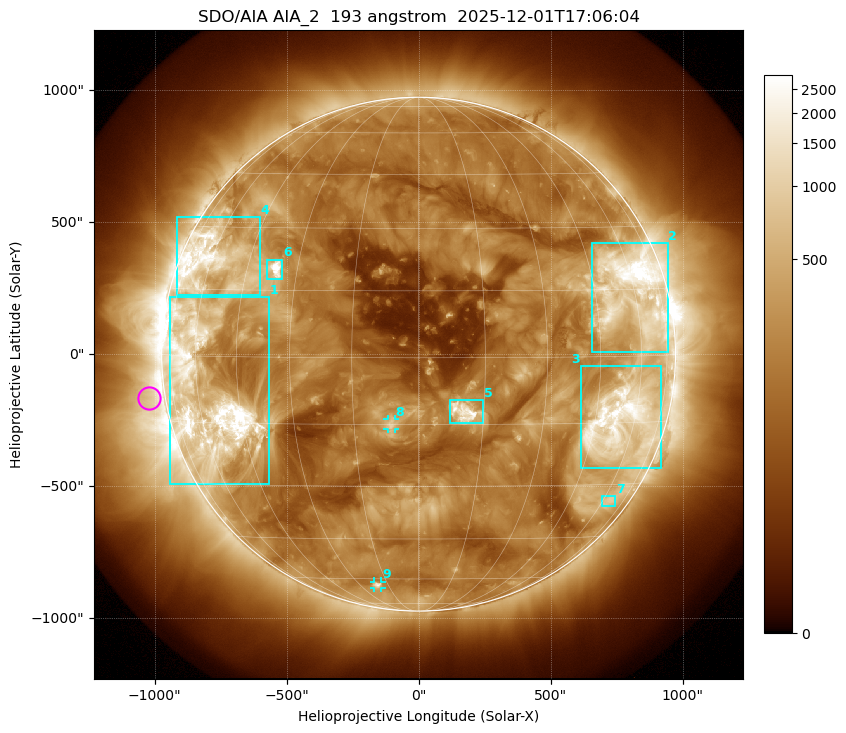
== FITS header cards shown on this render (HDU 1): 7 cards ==
TELESCOP= 'SDO/AIA '           / For AIA: SDO/AIA
INSTRUME= 'AIA_2   '           / For AIA: AIA_ATA1, AIA_ATA2, AIA_ATA3 or AIA_AT
WAVELNTH=                  193 / [angstrom] Wavelength
WAVEUNIT= 'angstrom'           / Wavelength unit: angstrom
DATE-OBS= '2025-12-01T17:06:04.843' / [ISO] Date when observation started; ISO 8
CTYPE1  = 'HPLN-TAN'           / CTYPE1: HPLN
CTYPE2  = 'HPLT-TAN'           / CTYPE2: HPLT

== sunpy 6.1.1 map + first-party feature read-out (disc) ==
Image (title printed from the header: SDO/AIA AIA_2  193 angstrom  2025-12-01T17:06:04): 1024 x 1024 px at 2.4 arcsec/px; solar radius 973 arcsec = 406 px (full disc in frame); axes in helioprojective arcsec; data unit not stated in the header (colour bar unlabelled)
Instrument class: DISC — disc imager (sunpy class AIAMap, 193 A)
Bright regions (active regions / flare kernels): reference = the median radial profile (limb darkening/brightening removed); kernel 9 px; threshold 5 sigma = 514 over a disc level ~190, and >= 1.15x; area >= 12 px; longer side >= 10 px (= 24 arcsec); searched inside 0.97 R_sun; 9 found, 9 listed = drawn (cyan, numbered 1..; 2 of them under ~33 arcsec drawn as corner ticks so the feature stays visible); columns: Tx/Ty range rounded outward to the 5 arcsec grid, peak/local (2 s.f.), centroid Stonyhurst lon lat
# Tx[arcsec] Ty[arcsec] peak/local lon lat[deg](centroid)
1 -945..-565 -495..215 19 -57 -9
2 655..945 5..420 21 +58 +14
3 615..920 -435..-45 13 +55 -15
4 -915..-600 225..520 9.9 -60 +21
5 115..245 -260..-175 17 +10 -12
6 -575..-515 280..360 20 -36 +20
7 690..745 -575..-535 3.6 +63 -34
8 -120..-90 -285..-245 6.4 -6 -15
9 -170..-140 -885..-860 5.6 -20 -63
Off-limb structures (1.02-1.3 R_sun): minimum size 162 px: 3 found; the strongest spans PA ~60..135 deg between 1.02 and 1.3 R_sun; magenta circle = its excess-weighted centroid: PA ~100 deg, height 1.06 R_sun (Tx ~-1020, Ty ~-165 arcsec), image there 2.4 x the reference